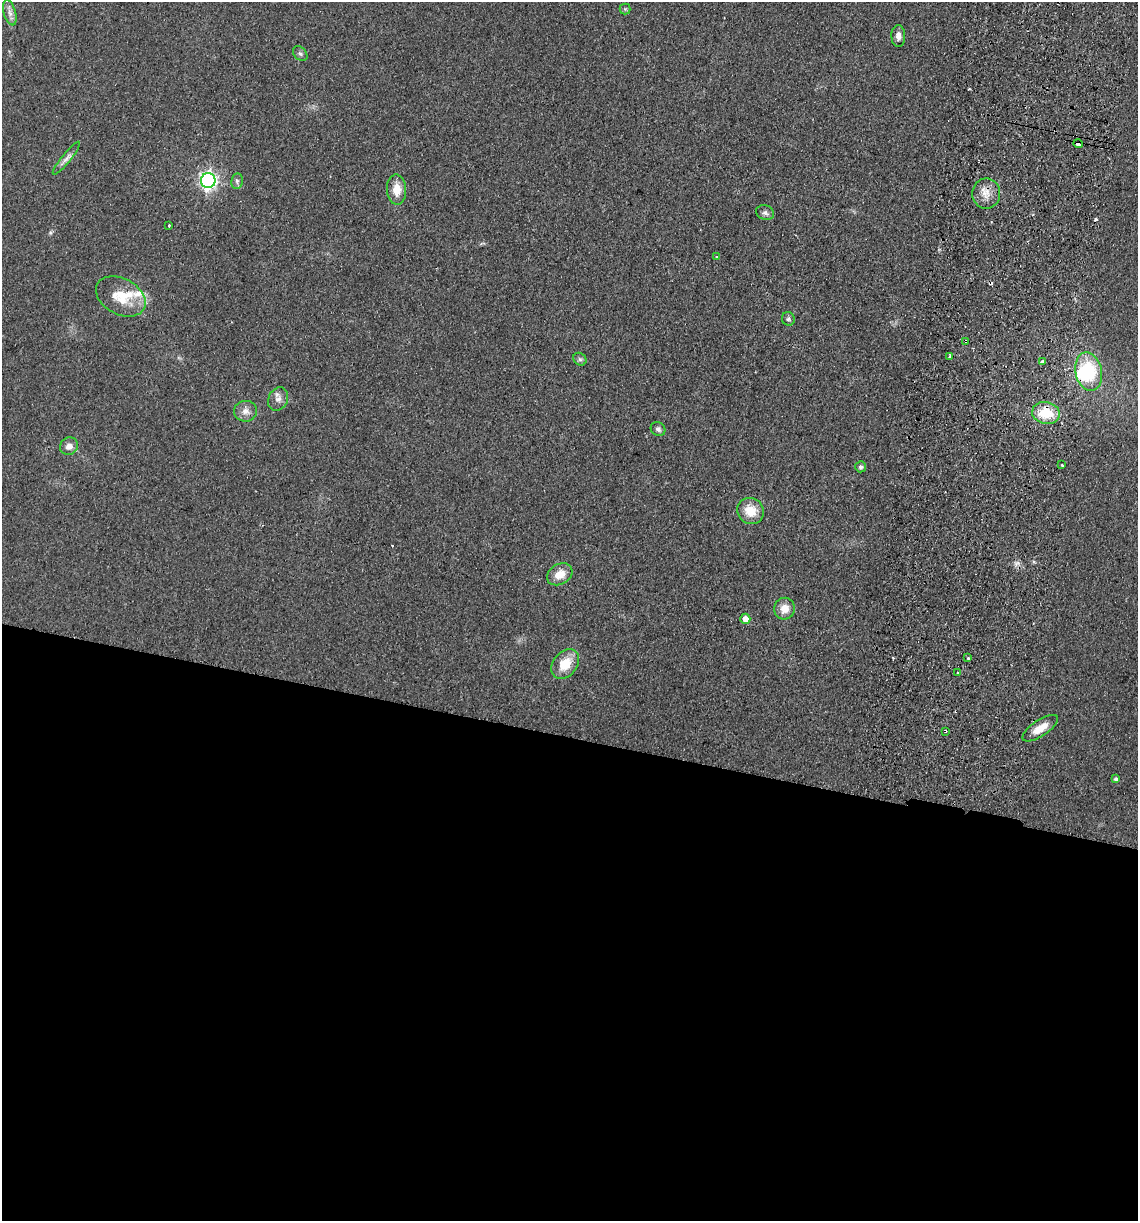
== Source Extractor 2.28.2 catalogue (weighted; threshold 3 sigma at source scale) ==
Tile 14 of 4 x 4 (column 2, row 4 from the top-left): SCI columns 1311-2446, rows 13-1231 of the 5008 x 4901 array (HDU 1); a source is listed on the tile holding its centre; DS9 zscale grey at full resolution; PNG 1140 x 1223 px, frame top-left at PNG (2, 2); each listed source drawn as its Kron ellipse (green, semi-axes under 4 px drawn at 4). Shown black and unused: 40% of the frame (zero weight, under 2 of 3 exposures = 3% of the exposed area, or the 3 px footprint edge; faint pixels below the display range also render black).
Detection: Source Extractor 2.28.2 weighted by HDU 2 'WHT'; one run over the whole footprint, this tile lists its part. Background 0.111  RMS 0.01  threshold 0.0449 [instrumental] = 3 sigma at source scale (4.5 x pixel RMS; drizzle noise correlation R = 1.50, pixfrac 1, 0.05/0.05 arcsec/px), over >= 5 px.
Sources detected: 44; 1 inside a brighter object's white glare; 4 cosmic-ray / hot-pixel residue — neither listed nor drawn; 2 inside a brighter listed object's ellipse — not listed separately; the other 37 listed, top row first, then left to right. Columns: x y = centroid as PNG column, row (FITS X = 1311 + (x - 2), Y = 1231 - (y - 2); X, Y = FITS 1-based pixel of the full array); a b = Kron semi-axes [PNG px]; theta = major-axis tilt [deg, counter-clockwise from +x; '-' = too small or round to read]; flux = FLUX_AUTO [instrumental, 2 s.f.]
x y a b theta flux
625 9 5 5 - 1.4
10 13 13 6 -75 5.2
898 36 11 7 -89 4.9
300 54 8 6 -48 2.4
1078 144 5 4 - 18
66 158 21 4 51 4.9
208 180 7 7 - 330
237 181 8 6 81 2.6
397 190 15 9 -88 14
986 193 15 14 - 11
765 213 9 7 -25 3.4
169 226 3 2 - 1.4
717 257 3 3 - 1.2
121 296 26 18 -28 27
788 319 7 6 - 2.3
966 341 4 3 - 1.7
950 356 3 3 - 2.1
580 359 7 6 - 2
1042 362 4 3 - 2.8
1089 372 19 13 -78 55
278 399 12 9 63 6
245 411 11 10 - 6.9
1046 413 14 11 -12 31
658 429 7 6 - 3.2
69 446 9 8 - 6.1
1062 465 3 3 - 2
861 467 5 5 - 2.8
750 511 14 12 -34 17
560 574 13 10 29 13
784 609 11 10 - 11
745 619 5 5 - 11
968 658 3 3 - 2.4
565 664 16 12 49 21
957 672 3 3 - 3.2
1040 728 21 8 33 14
945 731 3 3 - 2.8
1116 779 4 3 - 3.1
Overlapping masked pixels (flux is a lower limit): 5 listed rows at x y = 1078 144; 966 341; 1089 372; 1046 413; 945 731